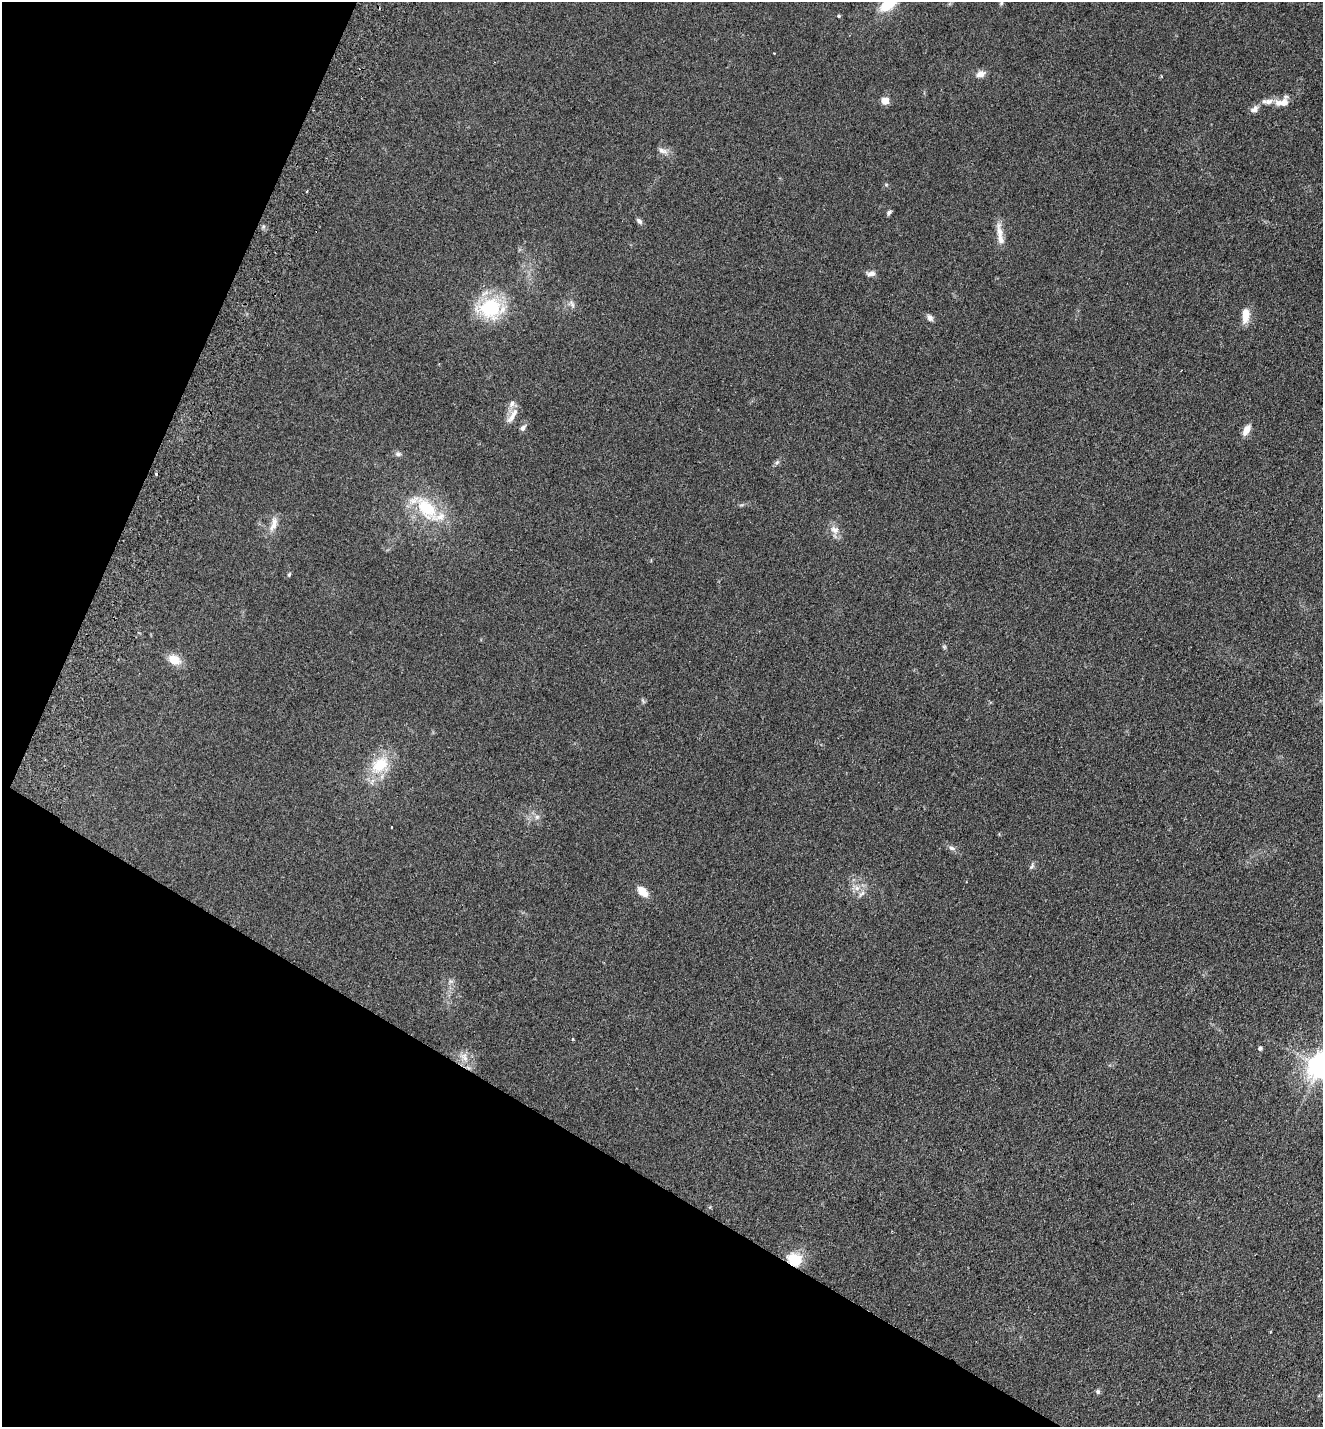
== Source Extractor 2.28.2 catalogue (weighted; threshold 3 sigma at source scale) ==
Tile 9 of 4 x 4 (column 1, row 3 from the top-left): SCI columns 334-1654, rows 1456-2880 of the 5816 x 5760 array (HDU 1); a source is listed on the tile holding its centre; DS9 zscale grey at full resolution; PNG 1325 x 1429 px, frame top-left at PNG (2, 2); no overlay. Shown black and unused: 26% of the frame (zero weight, under 2 of 3 exposures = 3% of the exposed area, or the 3 px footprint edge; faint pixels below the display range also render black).
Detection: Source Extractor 2.28.2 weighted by HDU 2 'WHT'; one run over the whole footprint, this tile lists its part. Background 0.312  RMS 0.014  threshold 0.0645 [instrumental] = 3 sigma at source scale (4.5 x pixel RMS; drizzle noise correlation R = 1.50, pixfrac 1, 0.05/0.05 arcsec/px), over >= 5 px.
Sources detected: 47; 2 inside a brighter listed object's ellipse — not listed separately; the other 45 listed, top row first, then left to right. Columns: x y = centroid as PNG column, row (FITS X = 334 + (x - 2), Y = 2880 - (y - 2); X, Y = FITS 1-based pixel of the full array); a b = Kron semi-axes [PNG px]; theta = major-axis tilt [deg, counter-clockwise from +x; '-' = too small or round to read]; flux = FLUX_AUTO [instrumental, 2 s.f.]
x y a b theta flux
1001 3 6 5 - 1.8
888 4 21 11 33 36
838 16 4 3 - 1.8
774 53 2 2 - 0.86
980 74 11 8 19 9.4
885 101 5 5 - 37
1268 101 12 8 11 8.5
1284 103 12 11 - 11
1254 109 12 8 45 6.6
662 151 14 7 -16 7.1
889 213 7 4 43 2.9
639 221 9 6 -43 3.7
1000 239 20 9 -71 13
871 274 11 6 11 5.6
572 304 14 5 -64 4.8
490 308 29 22 0 88
1245 315 18 8 87 18
930 318 9 7 -62 4.9
512 404 11 8 54 6.8
512 416 25 7 58 12
523 428 9 6 51 4.4
1246 430 12 7 60 12
398 454 9 6 -10 3.6
777 462 7 5 42 3
156 474 3 3 - 3.2
426 508 41 23 -49 72
274 524 21 8 73 13
834 530 13 10 -38 10
289 574 6 4 63 1.9
944 647 6 5 - 2
174 660 14 10 -29 20
643 701 8 3 -58 1.8
380 765 28 18 41 46
537 817 6 6 - 4.1
391 827 3 2 - 1.5
951 848 8 6 -18 3.9
1032 866 9 4 65 3
857 888 9 7 -15 7.6
643 891 12 7 -43 17
572 1039 4 3 - 1.5
1260 1048 5 5 - 2.8
464 1057 15 10 -57 13
1321 1067 8 8 - 1600
795 1259 20 16 -22 30
1098 1392 7 6 - 2.9
Overlapping masked pixels (flux is a lower limit): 1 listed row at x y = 795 1259
Isophote crosses this tile's border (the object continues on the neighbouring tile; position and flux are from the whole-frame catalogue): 2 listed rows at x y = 888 4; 1321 1067